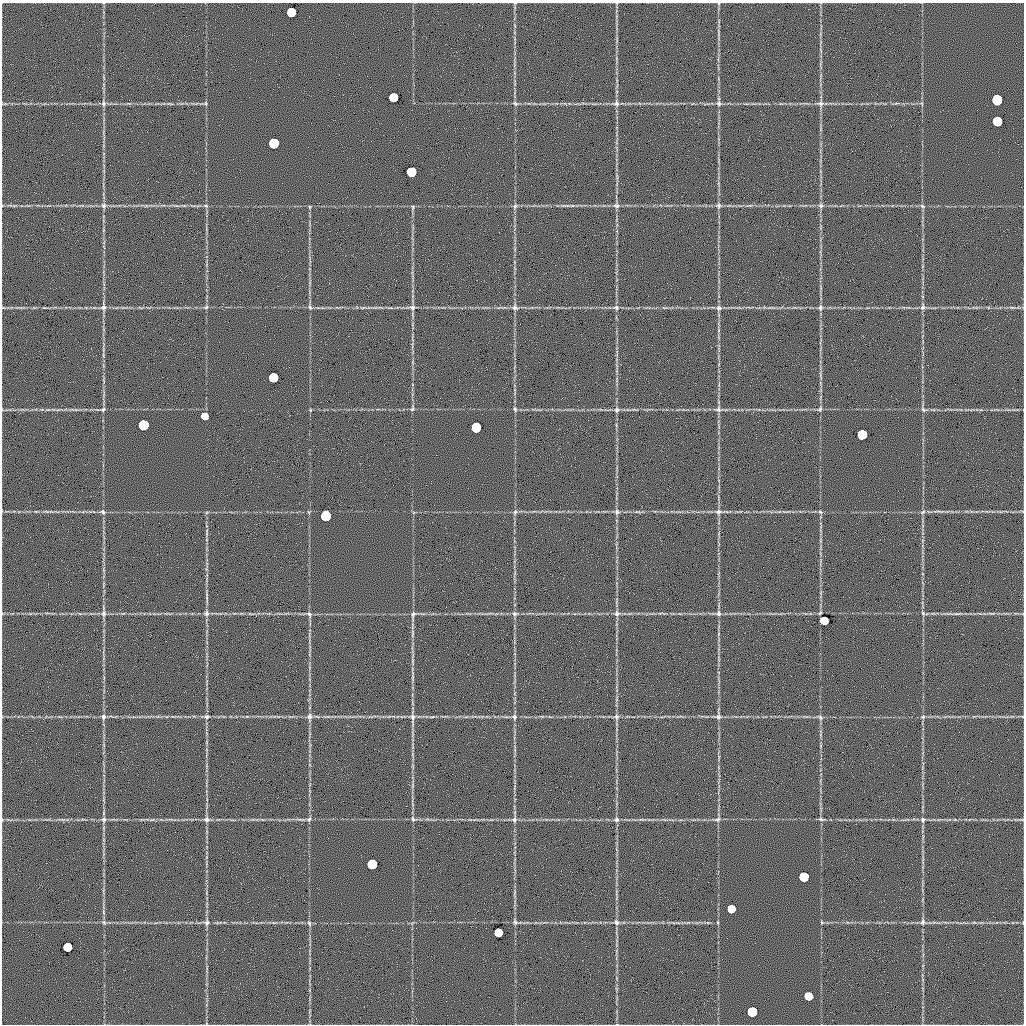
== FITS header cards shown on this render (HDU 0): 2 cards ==
NAXIS1  =                 1022 / length of data axis 1
NAXIS2  =                 1022 / length of data axis 2

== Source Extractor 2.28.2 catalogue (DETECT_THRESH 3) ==
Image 1022 x 1022 px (HDU 0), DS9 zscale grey, 1 PNG px = 1 image px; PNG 1026 x 1026 px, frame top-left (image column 1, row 1022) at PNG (2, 3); no overlay
Background 0.63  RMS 8.3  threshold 25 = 3 sigma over >= 5 px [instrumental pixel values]
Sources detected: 133; all 133 listed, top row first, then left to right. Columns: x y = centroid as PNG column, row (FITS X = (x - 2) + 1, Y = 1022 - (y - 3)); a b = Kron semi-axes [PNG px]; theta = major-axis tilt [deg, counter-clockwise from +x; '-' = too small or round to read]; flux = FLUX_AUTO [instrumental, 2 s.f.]
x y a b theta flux
291 12 6 6 - 57000
718 31 6 3 -71 720
393 97 6 6 - 56000
997 100 6 6 - 170000
103 103 9 6 -87 1800
205 103 6 5 - 920
515 103 8 6 -28 1400
616 103 10 8 -81 2400
719 103 8 7 - 1800
821 103 11 8 -8 2500
170 104 11 3 -10 1100
921 104 7 4 -45 780
997 121 6 6 - 85000
274 143 6 6 - 140000
411 172 6 6 - 79000
617 177 12 2 90 1500
104 205 8 7 - 2100
565 205 15 4 0 1900
750 205 6 4 18 820
184 206 6 4 0 780
206 206 7 5 -30 1100
515 206 8 6 57 1500
616 206 10 7 -11 2100
718 206 8 7 - 1700
821 206 6 6 - 1600
922 206 8 5 -28 1200
310 207 5 4 - 630
413 207 8 5 -78 980
103 307 11 8 85 2500
206 307 7 5 17 1200
310 307 9 5 -75 1400
412 307 11 8 -6 2500
515 307 10 9 - 2400
923 307 9 6 80 1800
1012 307 6 4 -1 890
3 308 8 4 -8 720
44 308 5 3 - 560
363 308 10 2 18 760
390 308 10 3 10 970
616 308 8 7 - 1900
664 308 6 4 -19 680
719 308 8 7 - 1900
820 308 8 7 - 1800
103 355 6 3 -72 700
820 375 14 2 -77 1000
273 377 6 6 - 69000
412 408 9 5 79 1300
103 409 7 5 29 1100
515 409 8 5 -75 1200
718 409 11 7 -10 2400
820 409 7 6 - 1300
48 410 6 4 0 920
76 410 6 4 -18 760
310 410 5 3 - 500
617 410 8 8 - 1900
923 410 8 5 -49 1400
204 416 5 5 - 13000
143 425 6 6 - 150000
476 427 6 6 - 94000
862 434 6 6 - 96000
36 511 5 3 - 510
47 511 9 3 -21 760
939 511 20 3 -3 2400
103 512 9 6 -9 1600
309 512 6 3 -71 630
515 512 8 5 75 1400
617 512 8 7 - 1700
637 512 8 4 -8 1100
718 512 9 7 3 2300
785 512 11 3 -15 1000
820 512 6 5 - 1000
923 512 8 5 43 1400
326 516 6 6 - 180000
207 534 7 3 81 870
207 598 15 3 -86 1800
103 613 10 7 90 2400
206 613 8 7 - 2000
617 613 9 8 - 2300
718 613 8 7 - 2000
820 613 6 4 61 840
923 613 6 4 -68 950
933 613 6 4 -18 730
957 613 14 4 5 1800
992 613 12 4 -3 1500
309 614 10 6 -59 1700
515 614 8 6 -7 1700
413 615 16 6 80 2600
824 621 6 5 - 25000
412 634 13 4 90 1900
718 634 6 3 71 610
413 678 10 4 -86 1400
718 716 10 9 - 2300
103 717 8 6 -78 1900
206 717 9 7 11 1900
309 717 12 7 89 2600
412 717 22 6 -87 3800
432 717 9 4 13 990
514 717 8 7 - 1900
616 717 8 7 - 1900
820 717 8 6 -50 1600
923 717 6 5 - 1100
412 785 9 4 82 1200
206 819 9 8 - 2300
309 819 8 6 54 1400
413 819 9 7 -38 1600
514 819 10 7 86 2100
616 819 8 7 - 1700
642 819 13 3 4 1700
717 819 10 7 27 1900
821 819 8 5 -6 1200
1021 819 9 3 -13 770
103 820 9 8 - 2000
152 820 6 4 19 820
923 820 8 7 - 1700
372 864 6 6 - 120000
804 877 6 6 - 93000
515 893 12 4 84 1400
731 909 5 5 - 25000
103 912 6 4 -88 930
104 922 7 5 -46 1200
207 922 10 8 79 2200
515 922 7 6 - 1400
616 922 8 6 -56 2000
822 922 5 4 - 680
923 922 9 9 - 2400
974 922 6 4 0 850
274 923 6 4 -18 790
309 923 8 5 -75 1300
708 923 6 4 -19 720
498 932 6 5 - 34000
67 947 6 5 - 48000
808 996 6 6 - 27000
752 1012 6 6 - 97000
At the frame edge (FLAGS 8, measured only in part): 1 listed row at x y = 3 308